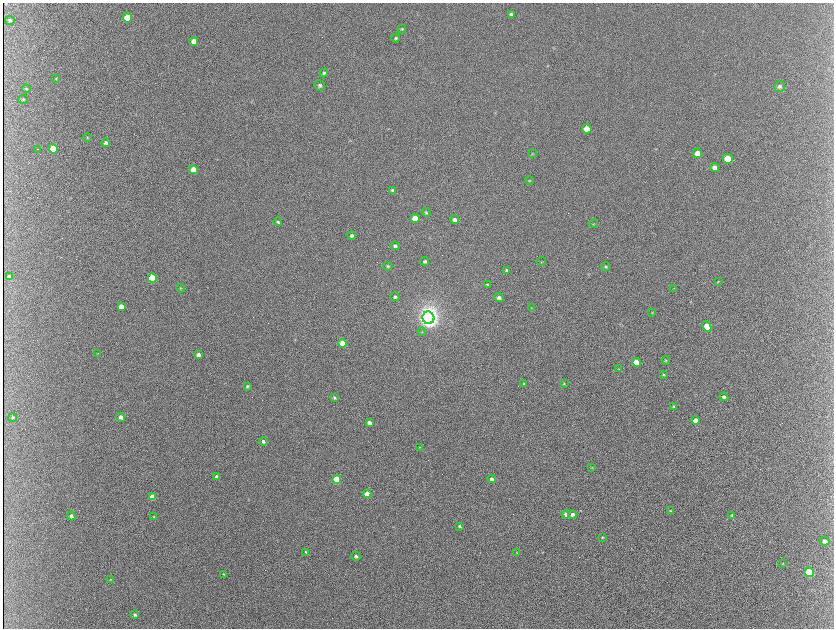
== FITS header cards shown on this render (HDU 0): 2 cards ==
NAXIS1  =                 1663 / length of data axis 1
NAXIS2  =                 1252 / length of data axis 2

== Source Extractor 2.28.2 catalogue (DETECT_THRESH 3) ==
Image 1663 x 1252 px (HDU 0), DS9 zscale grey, zoomed out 1/2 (1 PNG px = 2 x 2 image px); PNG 836 x 630 px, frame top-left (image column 2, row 1251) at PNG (3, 3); each listed source drawn as its Kron ellipse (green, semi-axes under 4 px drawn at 4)
Background 379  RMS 15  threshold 45.5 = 3 sigma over >= 5 px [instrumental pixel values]
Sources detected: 107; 15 cannot appear on this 1/2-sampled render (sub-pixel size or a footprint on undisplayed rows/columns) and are neither listed nor drawn; the other 92 listed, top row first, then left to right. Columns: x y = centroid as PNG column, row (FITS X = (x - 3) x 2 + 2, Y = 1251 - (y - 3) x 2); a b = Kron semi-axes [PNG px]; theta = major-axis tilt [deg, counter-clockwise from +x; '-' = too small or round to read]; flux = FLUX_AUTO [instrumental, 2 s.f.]
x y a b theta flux
511 14 4 4 - 6.7e+03
127 18 5 4 - 9.4e+04
10 20 5 4 - 5.3e+03
402 29 4 4 - 3.4e+03
396 38 4 4 - 5.1e+03
194 41 5 4 - 3.0e+04
324 73 4 4 - 5.3e+03
56 79 4 3 - 2.2e+03
320 85 5 5 - 6.5e+03
780 86 6 5 - 8.2e+03
26 89 4 3 - 2.9e+03
23 99 5 4 - 3.7e+03
587 129 5 4 - 4.9e+04
87 137 5 3 - 3.5e+03
106 143 4 4 - 7.9e+03
38 149 2 1 - 1.4e+03
53 149 5 4 - 9.9e+04
697 153 5 4 - 2.4e+04
533 154 4 3 - 2.5e+03
728 159 5 5 - 6.6e+04
714 167 4 4 - 1.6e+04
193 170 4 4 - 4.8e+04
529 181 4 4 - 3.0e+03
392 190 4 4 - 5.0e+03
426 212 4 4 - 4.6e+03
415 218 4 4 - 4.7e+04
455 220 4 4 - 1.2e+04
278 222 4 3 - 4.5e+03
593 224 4 2 - 2.0e+03
352 236 4 4 - 6.9e+03
395 246 4 3 - 7.1e+03
425 261 4 4 - 6.3e+03
542 261 4 3 - 2.5e+03
388 266 5 4 - 4.3e+03
606 267 4 4 - 4.4e+03
506 270 4 4 - 4.4e+03
9 277 4 3 - 1.4e+04
152 278 4 4 - 1.3e+05
718 282 4 3 - 2.6e+03
487 284 4 3 - 3.2e+03
180 288 4 2 - 1.9e+03
674 288 3 3 - 1.8e+03
395 297 5 4 - 6.8e+03
499 297 5 4 - 1.0e+04
121 306 4 4 - 2.5e+04
531 308 3 3 - 1.9e+03
652 313 3 2 - 1.7e+03
428 318 6 6 - 3.3e+06
707 326 5 4 - 3.3e+04
422 332 4 4 - 3.0e+03
343 343 4 4 - 6.5e+04
97 354 3 3 - 1.7e+03
198 355 4 3 - 1.4e+04
666 360 4 3 - 2.5e+03
636 362 4 4 - 5.3e+04
619 369 3 3 - 1.8e+03
663 375 4 3 - 2.8e+03
564 383 4 3 - 2.1e+03
524 384 3 3 - 3.9e+03
247 386 4 3 - 4.6e+03
724 397 4 3 - 7.6e+03
334 398 4 3 - 4.2e+03
674 406 3 3 - 4.2e+03
121 417 4 4 - 1.4e+04
13 418 4 4 - 5.2e+03
695 420 4 4 - 2.4e+04
369 423 4 3 - 8.4e+03
263 441 4 3 - 7.7e+03
420 447 3 2 - 1.7e+03
592 467 3 2 - 1.7e+03
216 477 4 3 - 6.3e+03
337 479 4 4 - 1.3e+05
492 479 4 3 - 9.5e+03
367 494 4 4 - 5.5e+04
152 497 4 3 - 4.1e+04
670 511 3 3 - 2.3e+03
566 514 4 4 - 1.6e+04
572 514 4 4 - 9.9e+03
732 515 4 3 - 3.9e+03
71 516 4 4 - 1.3e+04
153 517 4 3 - 2.4e+03
459 526 4 3 - 4.4e+03
602 537 4 3 - 2.9e+03
825 541 5 4 - 1.1e+04
306 552 4 3 - 3.4e+03
517 552 4 2 - 1.7e+03
356 556 4 4 - 6.7e+03
782 563 3 2 - 1.7e+03
809 572 5 4 - 2.3e+05
224 574 4 3 - 2.2e+03
110 579 3 2 - 1.9e+03
135 615 4 3 - 6.5e+03
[15 sub-pixel or undisplayed-footprint detections neither listed nor drawn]